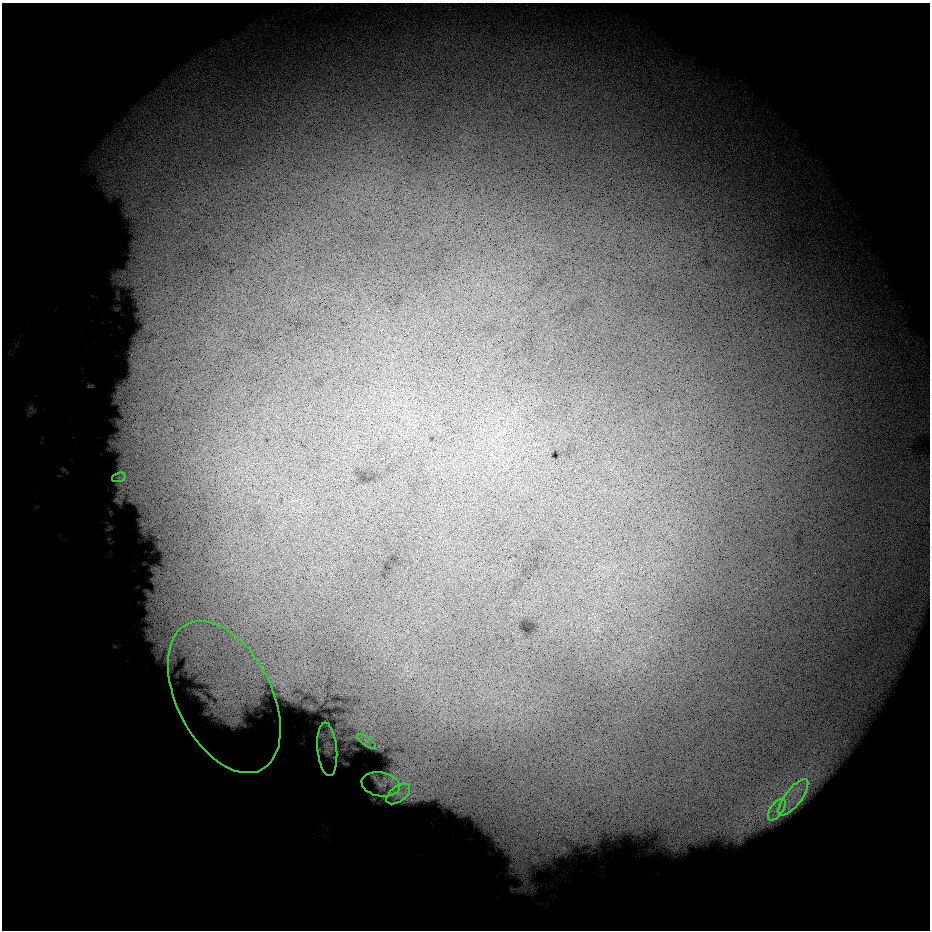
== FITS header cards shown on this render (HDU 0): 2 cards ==
NAXIS1  =                  928 / Length of data axis 1
NAXIS2  =                  928 / Length of data axis 2

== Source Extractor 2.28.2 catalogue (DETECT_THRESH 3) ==
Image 928 x 928 px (HDU 0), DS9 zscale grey, 1 PNG px = 1 image px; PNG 932 x 932 px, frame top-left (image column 1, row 928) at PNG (2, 3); each listed source drawn as its Kron ellipse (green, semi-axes under 4 px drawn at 4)
Background 9090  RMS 3700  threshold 11000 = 3 sigma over >= 5 px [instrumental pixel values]
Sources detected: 8; all 8 listed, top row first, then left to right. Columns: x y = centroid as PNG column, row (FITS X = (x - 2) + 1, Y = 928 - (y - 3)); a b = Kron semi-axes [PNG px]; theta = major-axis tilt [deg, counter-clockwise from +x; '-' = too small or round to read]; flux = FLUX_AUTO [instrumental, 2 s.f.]
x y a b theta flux
119 477 7 4 19 5.9e+05
224 697 82 47 -63 3.9e+07
367 741 11 3 -35 5.8e+05
327 749 27 10 -85 2.6e+06
381 784 19 12 -10 3.8e+06
398 794 14 7 36 2.1e+06
793 797 22 8 53 4.9e+06
777 810 12 6 54 2.0e+06